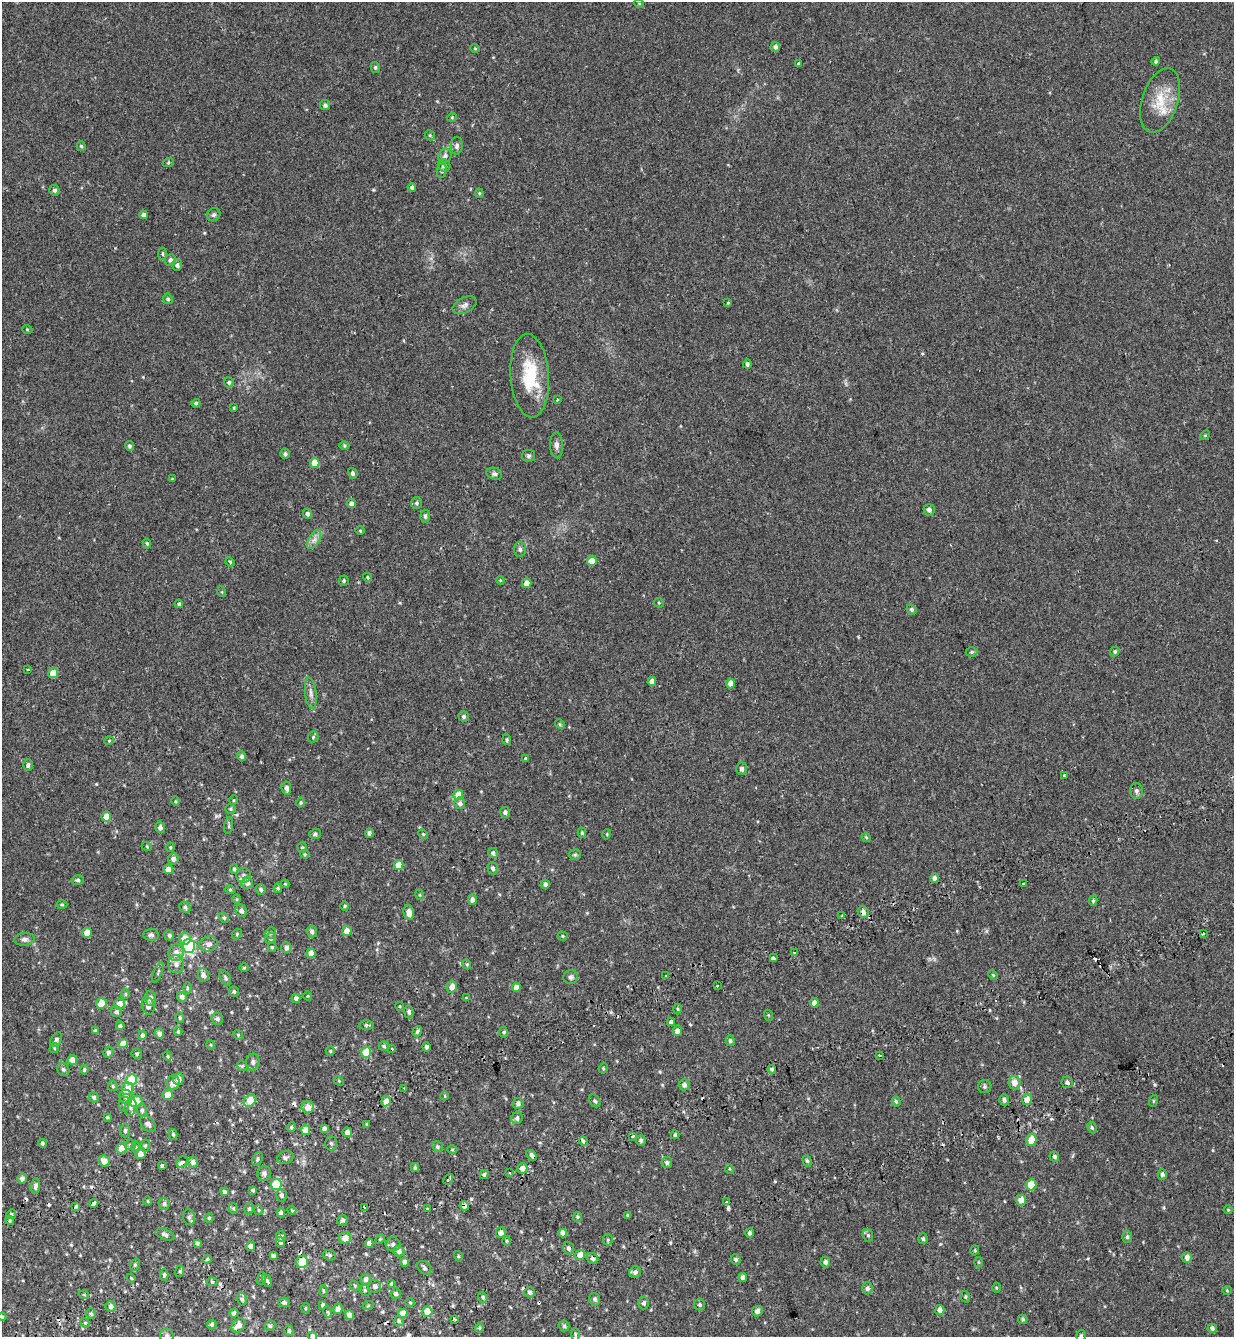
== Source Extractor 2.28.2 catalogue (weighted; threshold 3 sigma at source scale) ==
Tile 7 of 4 x 4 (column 3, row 2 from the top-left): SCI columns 2706-3937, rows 2825-4159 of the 5465 x 5645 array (HDU 1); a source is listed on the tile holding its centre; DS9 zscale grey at full resolution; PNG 1236 x 1339 px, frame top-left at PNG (2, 2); each listed source drawn as its Kron ellipse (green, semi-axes under 4 px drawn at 4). Shown black and unused: <1% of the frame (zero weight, under 2 of 3 exposures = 11% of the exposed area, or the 3 px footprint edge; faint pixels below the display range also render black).
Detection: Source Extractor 2.28.2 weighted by HDU 2 'WHT'; one run over the whole footprint, this tile lists its part. Background 0.0335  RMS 0.005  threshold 0.0223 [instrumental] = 3 sigma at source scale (4.5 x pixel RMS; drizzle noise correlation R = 1.50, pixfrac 1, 0.0396/0.0396 arcsec/px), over >= 5 px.
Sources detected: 417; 9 cosmic-ray / hot-pixel residue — neither listed nor drawn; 3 inside a brighter listed object's ellipse — not listed separately; the other 405 listed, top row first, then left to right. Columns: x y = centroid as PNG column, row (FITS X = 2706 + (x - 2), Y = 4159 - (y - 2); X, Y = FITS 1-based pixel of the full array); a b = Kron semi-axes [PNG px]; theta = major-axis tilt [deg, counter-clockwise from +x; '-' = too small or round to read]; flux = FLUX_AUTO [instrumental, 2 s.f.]
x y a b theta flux
639 3 5 3 - 0.37
775 47 5 5 - 1.3
475 48 5 3 - 0.34
1156 61 4 4 - 0.69
799 63 3 3 - 2.3
375 67 5 4 - 0.69
1160 100 33 18 72 13
325 105 5 5 - 1.1
452 117 5 4 - 0.44
430 135 5 4 - 0.58
81 146 5 4 - 0.67
457 146 9 6 88 1.6
445 156 7 6 - 1.4
168 163 5 3 - 0.5
444 165 6 6 - 1.4
442 171 7 5 85 0.95
412 187 4 4 - 1
55 190 5 5 - 1.1
479 193 4 4 - 0.52
143 215 4 4 - 1.3
214 215 7 6 - 0.99
162 254 6 4 85 0.64
170 260 6 5 - 1.3
177 265 5 5 - 1.1
168 299 5 4 - 0.86
728 303 3 3 - 1.3
464 305 13 7 28 1.9
27 329 5 3 - 0.39
747 364 4 4 - 1
530 376 42 19 -86 21
229 382 5 5 - 0.85
557 400 3 3 - 1.4
196 403 4 4 - 0.7
234 408 3 3 - 0.41
1205 435 5 4 - 0.49
344 445 5 3 - 0.51
557 445 13 6 -88 1.8
129 446 5 4 - 0.97
285 454 5 5 - 0.9
528 456 7 6 - 0.92
315 463 5 5 - 6.2
353 473 5 4 - 1
494 474 8 6 -18 1.2
172 479 4 3 - 0.4
417 503 6 5 - 0.89
351 504 4 4 - 1.4
929 510 6 5 - 1.7
307 514 5 4 - 1.2
425 516 6 5 - 0.98
360 531 5 3 - 0.38
314 540 10 5 62 2
147 544 5 3 - 0.6
520 549 7 6 - 1.1
592 561 5 5 - 4.4
230 562 5 4 - 0.57
368 577 5 4 - 0.54
500 580 4 3 - 0.36
344 581 5 5 - 0.71
527 583 5 5 - 3.3
222 592 5 3 - 0.39
659 603 5 4 - 0.44
179 604 4 4 - 0.78
912 609 5 4 - 0.95
1115 651 5 4 - 0.66
972 652 6 5 - 0.66
28 670 3 3 - 0.68
53 673 5 5 - 6.5
652 681 4 4 - 2.4
730 683 5 4 - 3.1
311 693 16 5 -83 2.1
464 716 5 5 - 1.2
560 724 5 4 - 0.52
313 737 5 5 - 0.64
507 740 5 4 - 0.67
109 741 4 3 - 0.37
242 756 5 4 - 0.96
526 759 3 3 - 4.4
28 765 6 5 - 1.1
741 769 6 5 - 1.3
1064 776 3 3 - 0.99
286 788 6 5 - 1.6
1136 791 8 6 -87 1.3
458 795 5 5 - 6.2
234 800 5 3 - 0.38
175 801 4 3 - 0.43
301 803 5 4 - 0.52
460 803 6 5 - 1.5
231 809 5 4 - 0.6
505 812 5 5 - 1
106 817 5 4 - 6
229 825 9 3 82 0.64
160 827 6 5 - 1.7
369 833 4 4 - 1.1
582 833 5 4 - 0.69
315 834 6 5 - 0.89
423 834 5 3 - 0.43
607 834 5 3 - 0.4
866 837 5 3 - 0.44
147 847 5 3 - 0.38
170 847 4 4 - 0.5
302 847 6 4 -88 0.67
493 853 5 4 - 1
305 854 5 4 - 0.55
575 855 6 5 - 0.79
173 859 5 5 - 1.6
399 865 5 4 - 6.7
493 868 6 5 - 1.1
168 869 4 4 - 4.4
234 869 4 4 - 0.76
243 875 7 7 - 1.6
934 878 5 4 - 1.9
78 880 6 5 - 0.84
247 883 6 5 - 2
285 884 4 4 - 0.4
545 884 4 4 - 1.3
1024 884 3 3 - 3.3
278 888 5 4 - 0.64
230 890 5 4 - 0.52
261 890 5 5 - 0.96
420 895 5 3 - 0.42
237 899 4 3 - 0.36
472 900 5 4 - 1.7
1093 901 5 4 - 0.69
62 904 5 3 - 0.46
345 906 4 4 - 0.55
185 907 6 5 - 0.91
241 911 6 5 - 1.6
863 912 6 5 - 1.7
409 913 8 5 -79 2.8
842 916 3 3 - 0.79
224 917 6 4 -63 0.72
347 931 5 5 - 3.8
312 932 6 5 - 1.2
87 933 5 5 - 5.5
271 933 6 5 - 0.87
237 934 5 4 - 0.56
1203 934 3 3 - 2.5
151 935 7 6 - 1.2
169 935 5 4 - 0.9
562 936 5 4 - 0.53
185 938 6 6 - 4.5
24 939 10 6 5 1.5
271 939 5 5 - 1
208 944 9 7 11 2
189 946 7 6 - 53
272 947 5 4 - 0.65
286 947 5 5 - 1.6
794 952 3 2 - 0.47
176 953 8 7 - 3.1
311 953 4 4 - 3.9
773 958 3 3 - 7.2
176 964 9 8 - 1.8
467 964 5 4 - 0.58
244 968 4 4 - 0.47
158 972 11 3 68 0.74
203 975 7 5 -81 1.9
993 975 5 3 - 0.44
666 976 3 3 - 0.53
571 977 7 7 - 1.2
225 978 8 5 -63 0.93
718 985 3 3 - 0.93
452 987 5 5 - 3.1
516 987 4 4 - 3
187 988 6 4 -90 0.56
234 992 5 5 - 0.87
125 994 5 4 - 0.57
308 996 4 3 - 0.38
182 997 5 4 - 1.2
150 998 8 5 -88 2
296 998 4 4 - 1.8
466 998 4 4 - 0.39
101 1003 5 5 - 5.7
814 1003 4 4 - 2.1
120 1004 5 5 - 5.1
148 1006 9 6 -73 2.3
400 1006 4 3 - 0.35
678 1009 5 3 - 0.48
116 1012 5 5 - 1.1
409 1012 6 4 -81 0.95
768 1015 5 3 - 0.42
180 1018 5 4 - 0.63
217 1019 6 5 - 1.1
671 1022 4 4 - 1.2
366 1025 7 4 1 0.71
120 1026 4 4 - 1
95 1031 4 3 - 1.2
178 1031 4 3 - 0.56
417 1031 5 4 - 0.7
677 1031 5 4 - 2.1
504 1032 5 3 - 0.58
160 1034 5 4 - 1.5
142 1035 4 4 - 1.3
238 1035 5 4 - 0.63
56 1040 8 5 60 1.1
730 1041 5 4 - 1
123 1043 5 4 - 3.9
211 1045 5 3 - 0.4
384 1046 5 4 - 0.61
426 1047 4 4 - 0.94
54 1048 5 4 - 0.54
392 1049 3 3 - 1.8
330 1051 5 4 - 0.53
108 1052 5 5 - 1.1
366 1052 5 5 - 14
137 1054 5 5 - 0.75
167 1056 4 4 - 0.5
879 1056 3 3 - 2.2
72 1060 5 4 - 4.7
253 1062 8 6 77 1.4
242 1066 5 5 - 0.61
603 1068 5 4 - 0.51
63 1069 7 5 -57 0.94
772 1069 4 3 - 0.71
84 1070 4 3 - 0.59
132 1079 5 5 - 17
179 1079 6 5 - 2.2
339 1081 5 4 - 0.44
173 1082 7 6 - 3.3
1067 1082 6 5 - 1
1014 1083 7 6 - 3.6
684 1085 5 5 - 1.5
113 1086 5 5 - 0.67
984 1087 6 6 - 0.97
404 1088 3 3 - 0.49
128 1089 6 5 - 5.5
168 1095 5 5 - 5.3
445 1096 4 3 - 0.34
94 1097 5 4 - 0.96
126 1097 7 6 - 2
1027 1099 5 4 - 4.1
1004 1100 5 5 - 1.2
136 1101 6 5 - 7.4
250 1101 7 5 42 8.1
386 1101 5 4 - 3.5
595 1101 7 5 -59 0.81
896 1101 5 4 - 0.76
1153 1101 6 3 71 0.48
518 1103 5 5 - 1.4
124 1104 7 5 90 1
131 1107 9 6 81 1.3
308 1107 6 6 - 3.5
142 1110 6 5 - 0.87
107 1117 4 3 - 0.61
517 1118 6 5 - 1.4
148 1124 9 6 -42 1.5
367 1124 4 4 - 0.47
291 1127 5 4 - 0.7
1092 1127 6 4 -64 0.62
324 1128 4 4 - 1.4
306 1130 5 4 - 5.9
125 1131 7 4 -90 0.92
347 1132 5 5 - 2.4
173 1134 5 4 - 0.62
675 1135 4 3 - 0.64
633 1136 4 3 - 1
641 1140 5 5 - 1
1031 1140 6 5 - 5.6
584 1141 5 3 - 5.1
42 1143 4 4 - 0.76
331 1143 7 5 -88 1
130 1145 5 5 - 0.81
145 1146 6 5 - 0.76
136 1147 6 4 -89 0.54
438 1147 6 5 - 0.82
121 1148 5 5 - 5.3
452 1149 5 3 - 0.43
140 1154 6 5 - 2.8
532 1155 6 4 -48 1.2
1054 1157 5 4 - 0.96
285 1158 9 6 17 1.2
257 1159 7 5 67 0.83
104 1161 5 5 - 4.3
807 1161 6 4 -71 0.7
182 1162 6 5 - 1.7
193 1162 5 5 - 2
667 1163 5 5 - 1.1
162 1165 3 3 - 3.2
415 1168 4 4 - 0.62
522 1168 5 5 - 2.5
730 1169 5 3 - 0.42
264 1173 7 6 - 1.3
510 1173 3 3 - 1
484 1174 4 3 - 0.86
1162 1174 5 4 - 0.94
22 1179 5 4 - 1.7
448 1179 6 3 44 2.3
276 1184 5 5 - 21
1031 1185 5 5 - 12
35 1186 7 4 83 1.3
253 1190 3 3 - 0.7
224 1192 4 4 - 0.98
281 1195 6 5 - 1.1
1021 1200 5 5 - 4.6
148 1201 5 3 - 0.42
727 1202 3 3 - 1.3
94 1203 4 4 - 3.7
164 1204 6 5 - 1
76 1206 3 3 - 0.49
464 1206 5 4 - 2.2
233 1208 5 4 - 0.59
364 1208 3 3 - 27
249 1209 6 4 75 0.63
427 1209 4 3 - 0.41
258 1210 5 3 - 0.39
292 1210 4 4 - 0.63
1228 1210 4 4 - 0.4
281 1213 4 4 - 1.6
11 1214 5 4 - 0.64
628 1215 3 3 - 0.58
189 1217 8 6 -74 1.3
577 1217 5 4 - 0.58
209 1218 4 4 - 0.58
10 1220 4 4 - 0.63
343 1220 5 5 - 0.97
501 1233 5 5 - 2.7
563 1233 4 4 - 2.6
749 1233 5 4 - 0.96
165 1235 10 5 -19 1.3
868 1235 6 5 - 0.79
281 1236 5 5 - 1.2
1127 1237 6 5 - 0.81
345 1238 6 6 - 3.7
380 1239 5 3 - 0.46
923 1239 5 4 - 0.71
608 1240 5 5 - 0.57
507 1241 4 4 - 0.46
280 1242 5 4 - 1.2
197 1243 4 4 - 1
369 1243 4 4 - 2.2
393 1244 7 7 - 1.3
250 1246 5 4 - 1.7
569 1248 6 5 - 1.2
975 1250 5 3 - 0.46
399 1251 6 5 - 1.9
330 1255 6 5 - 0.71
580 1255 5 5 - 4
273 1256 4 3 - 1.2
458 1256 5 3 - 0.38
1187 1257 5 5 - 2.3
207 1259 5 4 - 0.59
593 1259 6 5 - 1.1
736 1259 5 4 - 0.97
302 1262 6 5 - 11
404 1262 5 4 - 1.5
825 1262 5 4 - 1.4
978 1262 5 3 - 0.43
135 1265 6 4 69 0.75
424 1268 8 6 -46 0.96
180 1271 6 4 73 0.56
635 1272 6 5 - 1.3
164 1275 6 4 89 0.81
742 1277 4 3 - 1.4
131 1278 4 3 - 0.4
262 1279 6 4 72 0.6
366 1279 5 5 - 1.5
267 1281 6 4 -62 0.82
212 1282 5 3 - 0.53
391 1284 4 3 - 0.6
355 1286 5 4 - 0.5
375 1286 6 6 - 1.8
867 1288 6 5 - 1.3
996 1288 5 3 - 0.41
365 1290 6 5 - 0.62
1227 1290 4 4 - 0.44
323 1291 5 3 - 0.41
530 1292 5 5 - 1.1
396 1294 5 5 - 1.1
84 1295 5 3 - 0.36
483 1297 6 4 -69 0.87
965 1297 6 4 -71 0.58
242 1299 6 5 - 0.99
595 1299 6 5 - 1.1
284 1302 5 4 - 0.94
410 1302 5 3 - 0.43
644 1303 6 5 - 1.2
323 1305 4 3 - 0.8
700 1305 6 5 - 0.76
111 1306 5 5 - 1.7
368 1306 5 3 - 0.47
306 1308 5 3 - 0.45
338 1309 5 4 - 1.8
940 1310 5 4 - 2
757 1311 5 5 - 1.5
328 1312 6 3 -70 0.51
427 1312 5 5 - 11
91 1313 5 5 - 0.75
234 1313 4 4 - 1.4
403 1313 5 4 - 4.8
349 1315 5 4 - 2.3
2 1317 4 3 - 0.46
455 1319 3 2 - 0.7
1023 1319 5 4 - 0.76
399 1321 5 5 - 0.88
85 1323 5 4 - 0.61
212 1324 5 4 - 0.85
238 1325 8 6 49 3.1
270 1326 5 5 - 0.83
564 1326 5 5 - 0.76
479 1328 4 4 - 0.47
1212 1328 4 4 - 1
289 1331 5 4 - 0.82
575 1334 6 3 -89 0.51
167 1335 7 7 - 1.2
313 1336 5 4 - 1.1
1081 1336 6 4 73 0.7
Overlapping masked pixels (flux is a lower limit): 9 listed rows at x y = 863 912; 584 1141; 532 1155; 94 1203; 464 1206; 364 1208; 345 1238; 273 1256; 302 1262
Isophote crosses this tile's border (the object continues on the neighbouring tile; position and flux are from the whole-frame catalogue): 4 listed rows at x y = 2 1317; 167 1335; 313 1336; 1081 1336